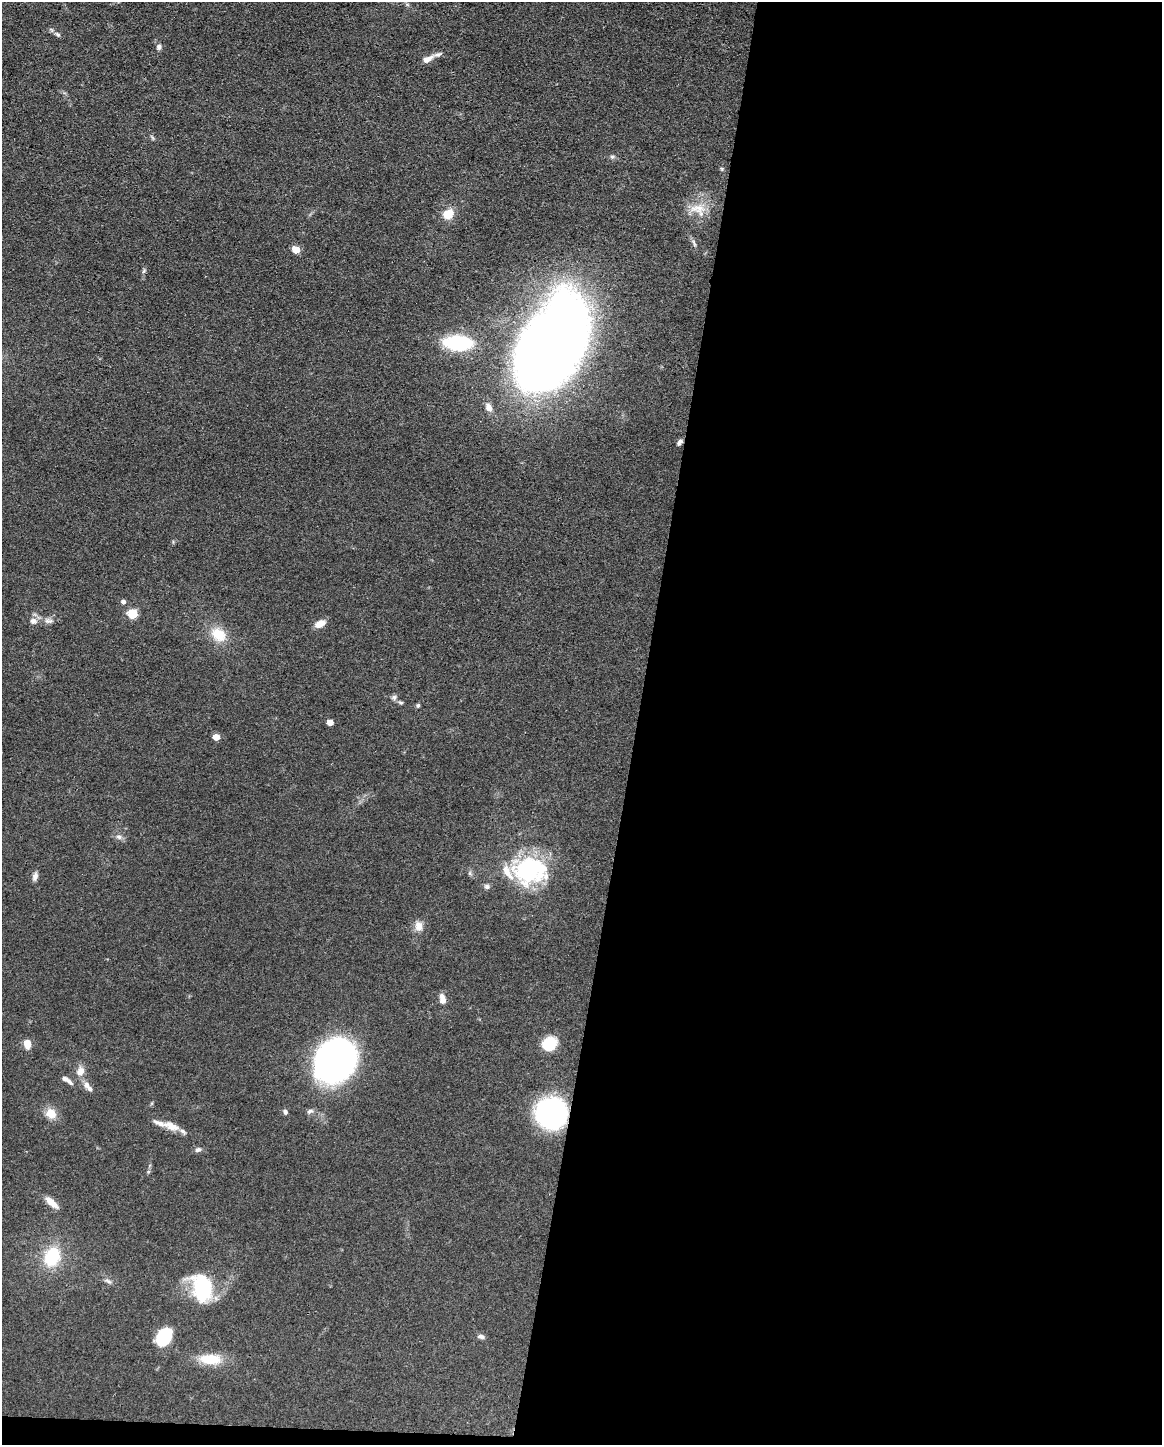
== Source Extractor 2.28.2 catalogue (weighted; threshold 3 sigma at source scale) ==
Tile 12 of 4 x 3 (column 4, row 3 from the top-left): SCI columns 3480-4639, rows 223-1665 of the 4640 x 4662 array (HDU 1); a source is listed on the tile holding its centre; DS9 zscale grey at full resolution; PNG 1164 x 1447 px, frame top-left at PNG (2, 2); no overlay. Shown black and unused: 46% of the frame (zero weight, under 3 of 4 exposures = <1% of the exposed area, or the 3 px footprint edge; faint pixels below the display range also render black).
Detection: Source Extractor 2.28.2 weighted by HDU 2 'WHT'; one run over the whole footprint, this tile lists its part. Background 0.0779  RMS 0.006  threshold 0.0271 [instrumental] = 3 sigma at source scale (4.5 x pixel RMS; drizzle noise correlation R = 1.50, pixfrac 1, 0.05/0.05 arcsec/px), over >= 5 px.
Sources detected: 57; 1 too faint to see at this stretch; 1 inside a brighter object's white glare — not listed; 5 inside a brighter listed object's ellipse — not listed separately; the other 50 listed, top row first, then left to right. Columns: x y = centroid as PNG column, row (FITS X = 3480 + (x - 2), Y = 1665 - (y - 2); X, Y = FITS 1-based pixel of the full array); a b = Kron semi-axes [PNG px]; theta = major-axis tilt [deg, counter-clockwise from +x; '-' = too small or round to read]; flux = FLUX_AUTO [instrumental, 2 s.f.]
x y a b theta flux
58 35 7 5 -54 1.3
159 47 7 6 - 2.1
428 59 15 7 28 4.4
612 157 8 5 13 1.4
722 169 5 5 - 0.78
697 208 26 13 1 11
448 214 10 9 - 11
694 243 12 4 -71 1.5
296 250 5 5 - 15
144 271 8 5 65 1.2
459 343 24 11 -3 60
552 343 87 52 59 760
489 407 11 7 -62 4.2
680 442 9 5 56 1.7
123 602 5 5 - 1.9
133 614 6 5 - 35
33 621 9 8 - 3.5
48 621 13 7 -15 3.2
320 624 13 8 27 5.4
218 634 20 16 -41 15
394 697 8 7 - 1.7
400 703 7 5 -31 1.1
418 705 6 4 74 1.1
330 722 5 4 - 6.6
216 737 5 5 - 8.7
119 837 9 7 -25 2.4
527 870 41 32 -37 65
35 876 11 6 76 2.6
487 887 8 7 - 1.9
419 926 14 10 -88 5
442 999 13 7 -79 4.2
27 1044 10 7 -83 5.7
549 1044 14 12 40 21
335 1061 37 31 56 280
80 1071 13 9 71 5.6
67 1080 16 5 -34 3.5
87 1085 10 7 -69 3.2
310 1111 10 6 23 1.8
285 1112 6 5 - 1.6
51 1113 13 11 -40 8.6
552 1113 21 21 - 160
172 1126 21 9 -22 7.4
198 1150 9 6 22 1.8
52 1203 19 7 -42 5.8
52 1256 20 16 68 29
108 1281 10 5 -20 1.7
202 1288 32 21 -73 44
481 1336 10 6 -12 2
164 1337 17 12 59 30
210 1359 28 12 -3 17
Overlapping masked pixels (flux is a lower limit): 2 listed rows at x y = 680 442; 552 1113